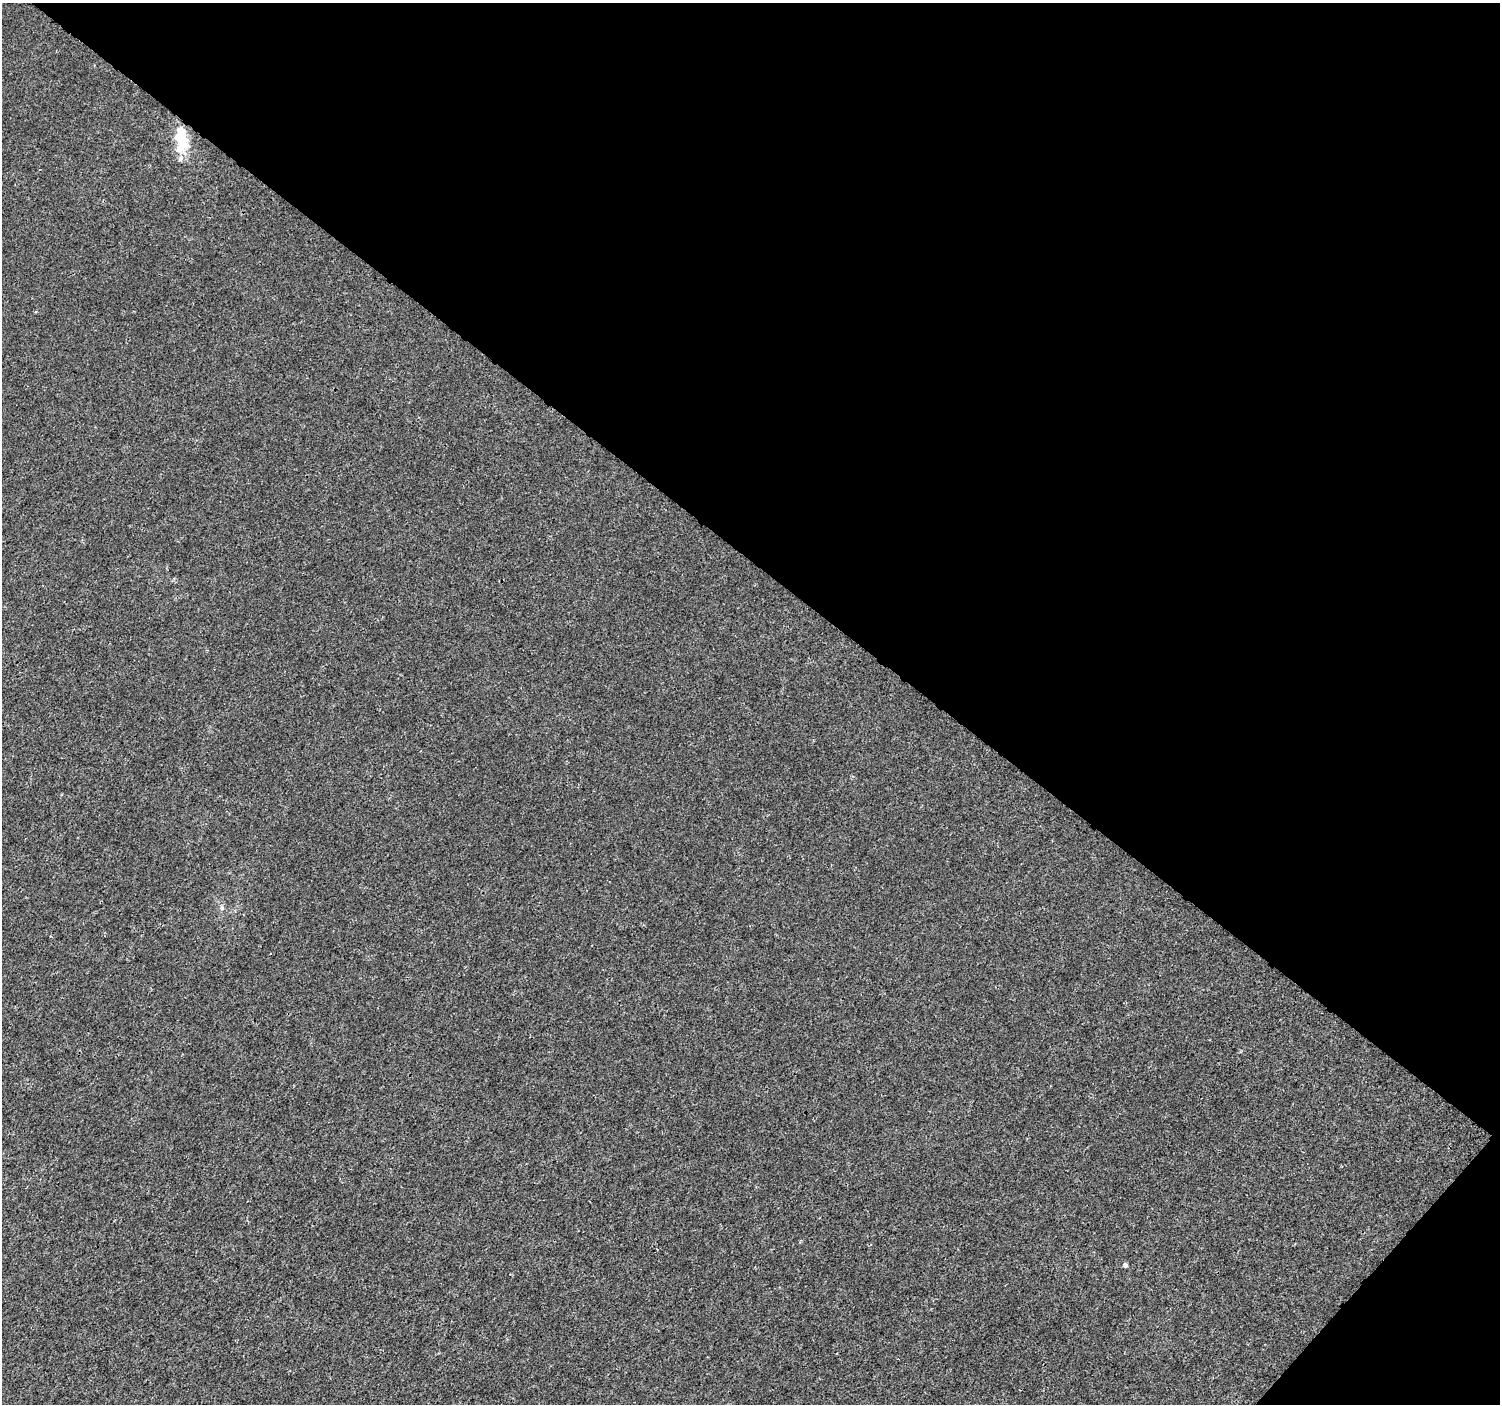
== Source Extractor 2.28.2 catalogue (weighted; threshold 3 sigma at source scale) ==
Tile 8 of 4 x 4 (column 4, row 2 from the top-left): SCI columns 4502-5999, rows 3048-4449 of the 6002 x 6028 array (HDU 1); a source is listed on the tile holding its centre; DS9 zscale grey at full resolution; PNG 1502 x 1406 px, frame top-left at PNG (2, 3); no overlay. Shown black and unused: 41% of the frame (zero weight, under 3 of 4 exposures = <1% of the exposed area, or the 3 px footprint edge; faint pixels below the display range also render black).
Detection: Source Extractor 2.28.2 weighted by HDU 2 'WHT'; one run over the whole footprint, this tile lists its part. Background 7.00e-05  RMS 0.0018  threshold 0.00813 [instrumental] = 3 sigma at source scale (4.5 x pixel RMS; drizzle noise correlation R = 1.50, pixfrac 1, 0.0396/0.0396 arcsec/px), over >= 5 px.
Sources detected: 4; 1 inside a brighter listed object's ellipse — not listed separately; the other 3 listed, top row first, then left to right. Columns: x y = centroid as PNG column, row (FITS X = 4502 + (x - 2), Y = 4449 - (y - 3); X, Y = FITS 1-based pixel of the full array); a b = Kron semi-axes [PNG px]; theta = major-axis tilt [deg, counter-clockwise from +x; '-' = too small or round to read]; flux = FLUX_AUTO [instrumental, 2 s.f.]
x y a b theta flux
181 136 32 11 89 6.4
222 908 7 6 - 0.47
1125 1265 5 4 - 0.48